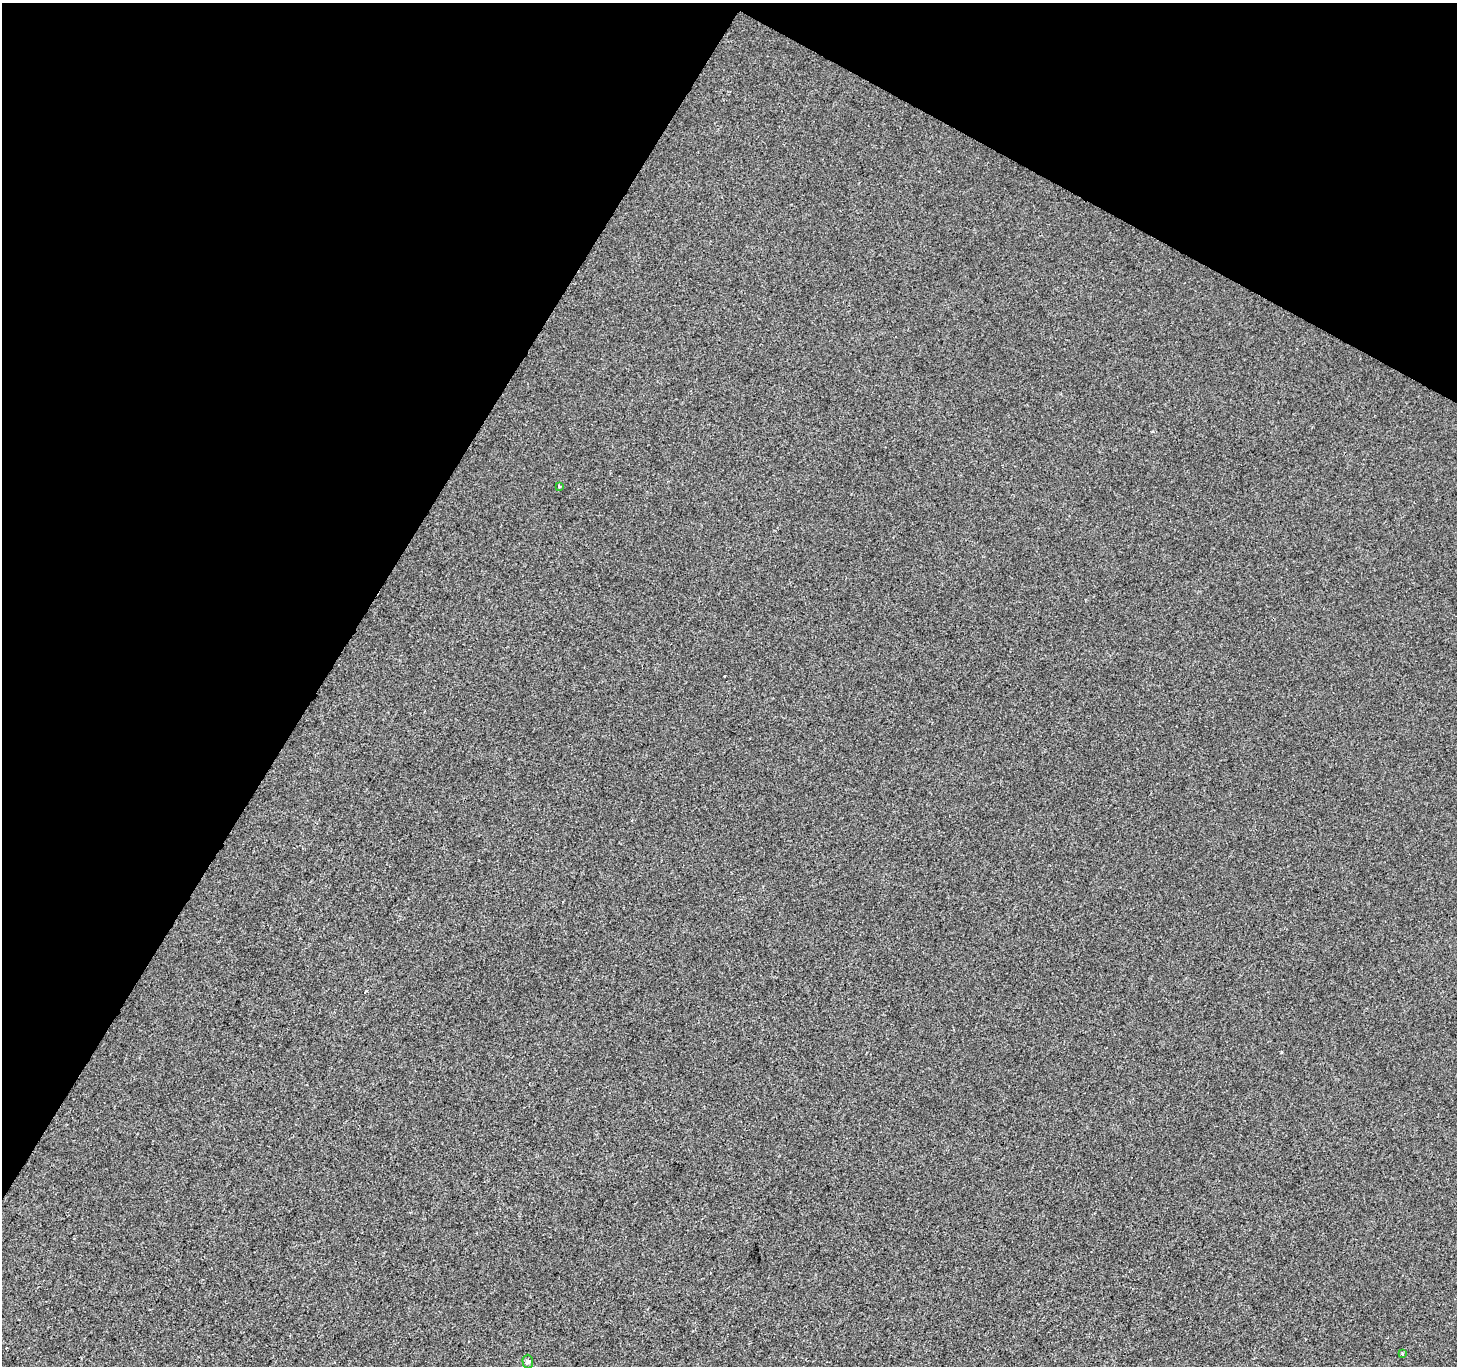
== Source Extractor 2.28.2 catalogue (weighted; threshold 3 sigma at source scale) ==
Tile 2 of 4 x 4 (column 2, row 1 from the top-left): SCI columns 1462-2916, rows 4353-5716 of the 5827 x 5910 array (HDU 1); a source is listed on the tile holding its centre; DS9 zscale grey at full resolution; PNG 1459 x 1368 px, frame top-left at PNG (2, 3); each listed source drawn as its Kron ellipse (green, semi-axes under 4 px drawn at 4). Shown black and unused: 30% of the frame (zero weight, under 2 of 3 exposures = <1% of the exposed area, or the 3 px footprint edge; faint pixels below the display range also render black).
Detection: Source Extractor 2.28.2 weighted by HDU 2 'WHT'; one run over the whole footprint, this tile lists its part. Background 5.71e-05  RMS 0.0042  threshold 0.0188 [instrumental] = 3 sigma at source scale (4.5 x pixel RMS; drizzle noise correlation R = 1.50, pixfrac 1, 0.0396/0.0396 arcsec/px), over >= 5 px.
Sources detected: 4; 1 cosmic-ray / hot-pixel residue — neither listed nor drawn; the other 3 listed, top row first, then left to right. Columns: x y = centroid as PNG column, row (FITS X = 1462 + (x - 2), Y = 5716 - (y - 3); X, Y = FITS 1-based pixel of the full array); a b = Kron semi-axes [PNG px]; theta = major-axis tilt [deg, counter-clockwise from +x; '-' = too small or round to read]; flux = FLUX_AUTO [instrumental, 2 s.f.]
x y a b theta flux
559 486 3 3 - 0.76
1402 1353 3 3 - 0.79
528 1361 7 5 -89 0.78